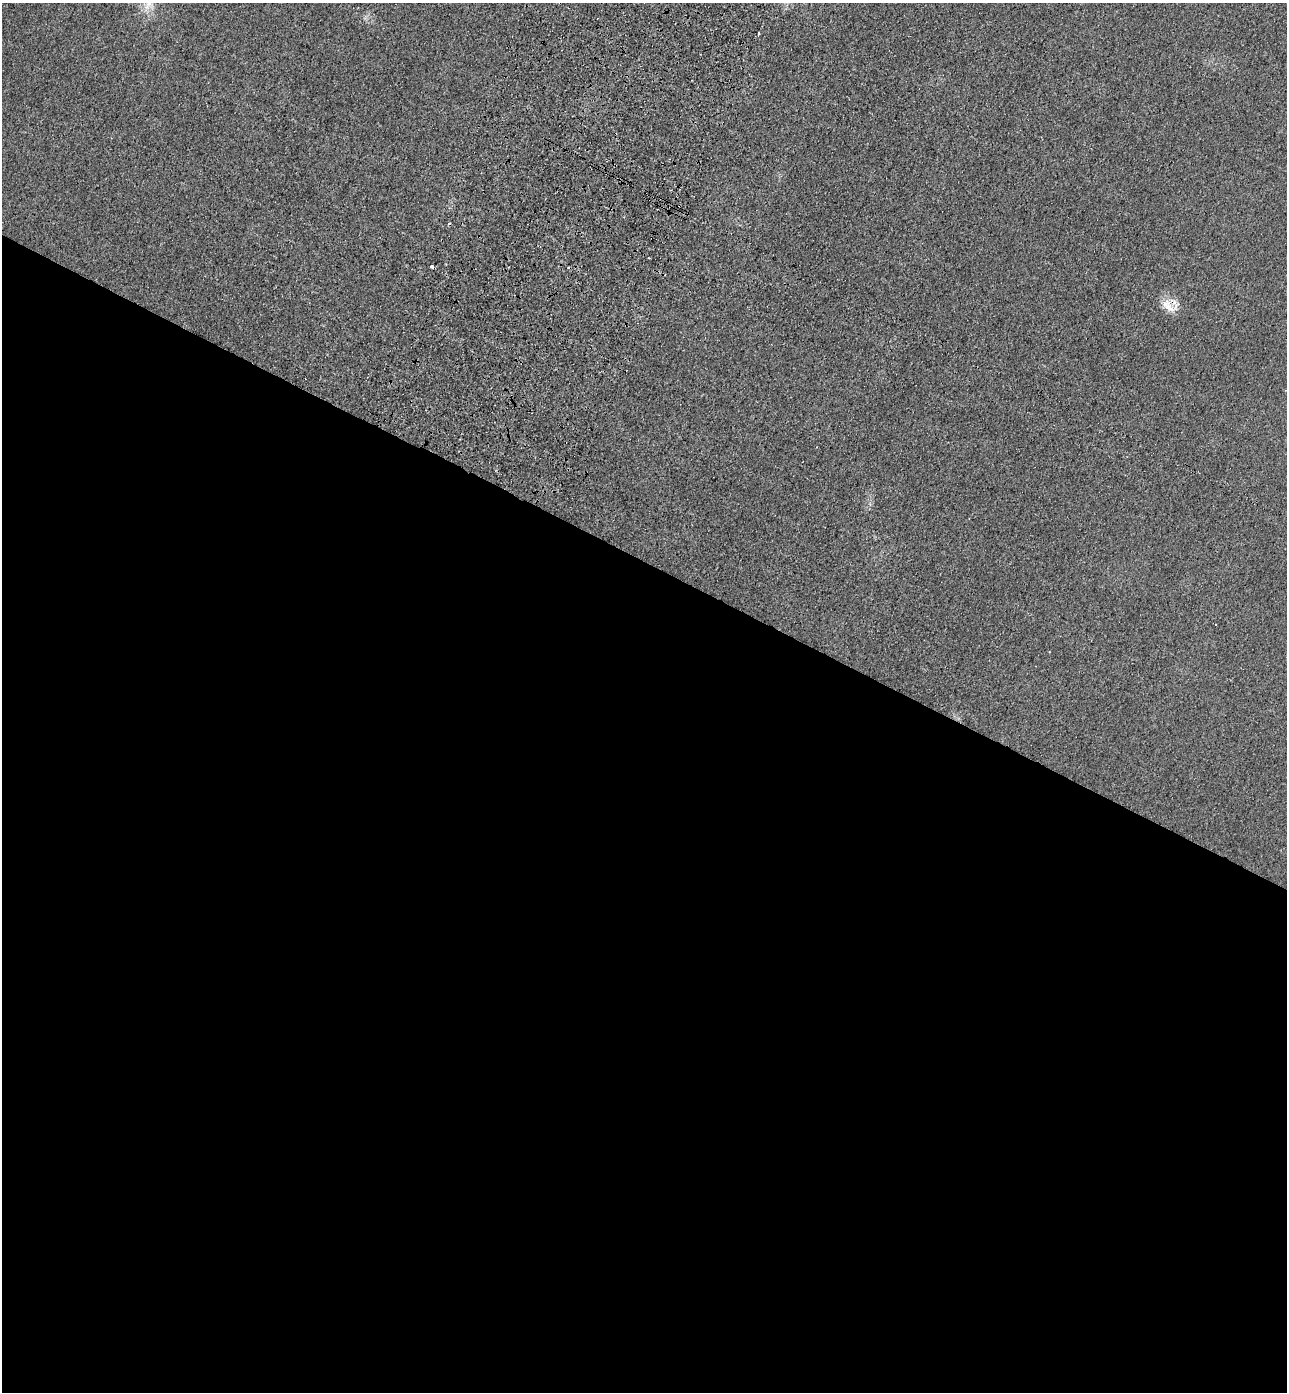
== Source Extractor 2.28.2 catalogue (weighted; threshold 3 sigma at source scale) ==
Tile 14 of 4 x 4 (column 2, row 4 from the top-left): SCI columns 1659-2943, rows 52-1441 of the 5755 x 5659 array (HDU 1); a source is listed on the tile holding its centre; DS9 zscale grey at full resolution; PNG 1289 x 1394 px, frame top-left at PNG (2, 3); no overlay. Shown black and unused: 60% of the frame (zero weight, under 3 of 4 exposures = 6% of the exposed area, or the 3 px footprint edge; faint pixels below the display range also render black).
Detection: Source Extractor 2.28.2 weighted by HDU 2 'WHT'; one run over the whole footprint, this tile lists its part. Background 0.0206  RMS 0.0051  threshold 0.0231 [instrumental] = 3 sigma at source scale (4.5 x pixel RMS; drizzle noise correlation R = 1.50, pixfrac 1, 0.05/0.05 arcsec/px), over >= 5 px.
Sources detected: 8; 3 cosmic-ray / hot-pixel residue — not listed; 1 inside a brighter listed object's ellipse — not listed separately; the other 4 listed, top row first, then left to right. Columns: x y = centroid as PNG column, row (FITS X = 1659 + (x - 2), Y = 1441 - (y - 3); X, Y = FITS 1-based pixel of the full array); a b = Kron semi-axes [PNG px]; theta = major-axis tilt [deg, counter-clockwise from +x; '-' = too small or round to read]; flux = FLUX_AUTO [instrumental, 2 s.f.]
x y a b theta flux
148 4 16 13 50 6.3
759 34 3 3 - 1.2
432 266 3 3 - 6.8
1165 304 17 9 36 5.4
Overlapping masked pixels (flux is a lower limit): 1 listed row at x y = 1165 304
Isophote crosses this tile's border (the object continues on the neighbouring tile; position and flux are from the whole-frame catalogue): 1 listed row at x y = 148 4